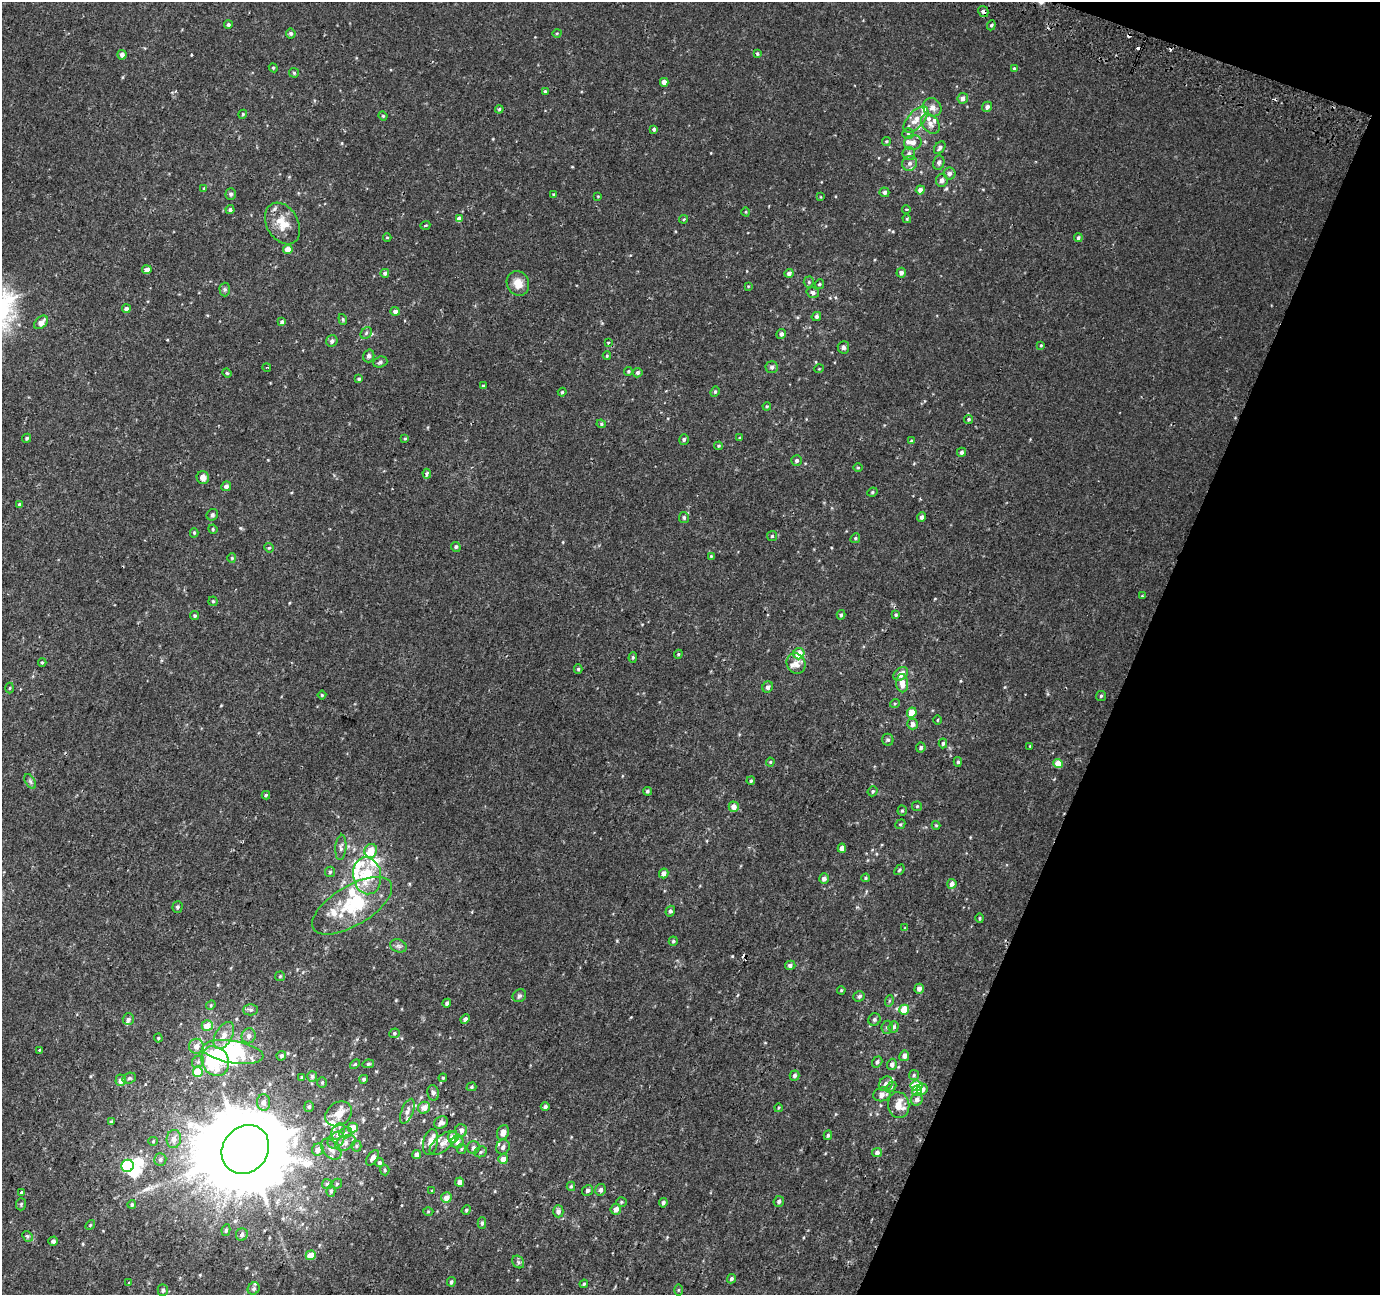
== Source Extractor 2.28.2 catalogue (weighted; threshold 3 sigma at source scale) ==
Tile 8 of 4 x 4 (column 4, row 2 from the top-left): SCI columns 4160-5537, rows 2901-4193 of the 5553 x 5736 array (HDU 1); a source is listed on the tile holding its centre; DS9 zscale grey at full resolution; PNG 1382 x 1297 px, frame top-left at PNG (2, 2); each listed source drawn as its Kron ellipse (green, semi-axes under 4 px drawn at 4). Shown black and unused: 19% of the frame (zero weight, under 2 of 3 exposures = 2% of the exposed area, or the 3 px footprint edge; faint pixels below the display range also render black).
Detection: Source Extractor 2.28.2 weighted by HDU 2 'WHT'; one run over the whole footprint, this tile lists its part. Background 0.00354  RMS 0.0031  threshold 0.0139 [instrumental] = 3 sigma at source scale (4.5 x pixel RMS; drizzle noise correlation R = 1.50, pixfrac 1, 0.0396/0.0396 arcsec/px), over >= 5 px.
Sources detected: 323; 5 inside a brighter object's white glare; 6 cosmic-ray / hot-pixel residue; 1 long thin detection or spike segment (spike, bleed or trail) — neither listed nor drawn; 20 inside a brighter listed object's ellipse — not listed separately; the other 291 listed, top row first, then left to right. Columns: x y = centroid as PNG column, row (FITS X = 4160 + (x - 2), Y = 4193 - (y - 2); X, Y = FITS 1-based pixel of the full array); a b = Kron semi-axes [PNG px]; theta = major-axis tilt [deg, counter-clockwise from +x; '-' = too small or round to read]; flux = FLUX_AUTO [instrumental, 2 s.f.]
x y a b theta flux
983 11 6 4 -59 1.1
228 25 4 4 - 0.58
991 25 5 4 - 0.42
291 33 5 5 - 0.63
557 33 5 3 - 0.29
757 54 4 3 - 0.32
122 55 5 4 - 1.2
273 68 4 4 - 0.33
1014 68 4 3 - 0.35
294 73 5 4 - 0.41
664 82 4 4 - 1.9
545 91 4 4 - 0.36
963 98 5 5 - 1.2
932 107 10 8 -43 1.7
987 107 5 5 - 0.9
499 109 4 3 - 0.34
243 114 4 3 - 0.25
383 116 4 4 - 0.3
916 120 16 8 47 3
930 124 11 8 -49 1.7
654 129 3 3 - 0.55
908 134 5 5 - 0.46
886 141 4 4 - 0.35
913 142 9 7 20 1.5
940 148 7 5 52 0.76
909 154 6 6 - 0.77
909 163 8 7 - 1.2
939 163 7 5 76 0.85
949 173 6 6 - 0.97
942 180 6 5 - 1.3
204 188 4 3 - 0.27
920 190 4 4 - 1.4
884 192 5 5 - 0.67
231 194 6 5 - 0.73
554 194 3 3 - 0.34
598 196 4 3 - 0.22
821 197 4 2 - 0.19
906 209 4 3 - 0.28
230 210 4 4 - 0.53
746 212 4 3 - 0.26
459 219 4 4 - 1.6
684 219 4 3 - 0.34
907 219 4 3 - 0.28
282 223 22 15 -60 5.7
425 225 5 3 - 0.38
387 237 4 3 - 0.24
1078 238 4 4 - 0.57
288 249 5 4 - 2.6
147 270 5 4 - 1.4
385 273 4 4 - 0.72
789 273 4 4 - 1.1
901 273 5 4 - 1
809 282 5 5 - 0.48
518 283 12 11 - 3.3
819 284 5 3 - 0.52
748 286 4 3 - 0.2
225 289 7 5 -89 0.49
813 292 6 5 - 0.79
126 309 4 4 - 0.95
395 311 4 4 - 1.1
816 316 5 4 - 0.68
343 319 5 4 - 0.4
41 322 8 5 42 2.1
282 322 4 4 - 0.84
366 333 6 5 - 0.63
781 334 5 4 - 0.92
332 341 6 5 - 0.89
608 343 3 3 - 0.64
1041 345 3 3 - 0.24
843 347 6 6 - 0.73
369 356 6 5 - 0.85
607 356 4 4 - 0.31
380 362 7 5 18 0.63
267 367 4 2 - 0.24
772 367 6 6 - 0.73
819 369 5 3 - 0.21
628 371 4 3 - 0.4
227 373 5 4 - 0.34
638 373 5 4 - 0.59
359 379 4 4 - 0.47
483 386 3 3 - 0.34
562 392 4 4 - 0.38
715 392 5 4 - 0.42
767 406 4 3 - 0.29
969 419 4 4 - 0.4
601 424 5 4 - 0.39
27 438 5 4 - 0.48
740 438 4 3 - 0.3
405 439 4 3 - 0.33
684 440 5 5 - 0.61
911 441 4 4 - 0.41
719 446 4 3 - 0.35
961 452 4 4 - 0.68
797 460 5 5 - 0.71
858 468 5 3 - 0.27
427 474 5 4 - 1.1
203 478 6 6 - 1.6
226 486 5 4 - 0.96
872 492 5 4 - 0.39
19 504 4 4 - 0.45
212 515 6 5 - 0.55
684 517 5 5 - 0.55
922 517 5 4 - 0.92
213 529 5 4 - 0.33
194 533 4 4 - 0.43
772 536 5 5 - 0.37
855 538 5 4 - 0.36
456 547 5 4 - 0.56
269 548 5 4 - 0.34
711 556 4 3 - 0.26
232 558 4 4 - 0.31
1142 596 3 2 - 0.4
213 601 4 4 - 0.4
841 615 5 4 - 0.46
896 615 4 4 - 0.41
195 616 4 4 - 0.46
678 654 4 4 - 0.35
799 654 5 5 - 5
633 657 5 4 - 0.4
42 662 4 4 - 0.37
796 664 10 9 - 2
578 669 5 4 - 0.43
901 674 8 5 41 2.5
902 683 9 6 -85 2.2
768 687 6 5 - 0.82
10 688 5 3 - 0.29
322 695 4 4 - 0.32
1101 696 5 5 - 0.42
895 703 5 3 - 0.29
912 713 5 4 - 4.4
938 720 5 3 - 0.28
913 724 5 5 - 1.5
888 740 6 5 - 0.57
943 743 5 4 - 0.57
1030 746 3 3 - 0.22
921 747 5 4 - 0.63
770 762 4 4 - 0.31
958 762 5 4 - 0.46
1058 764 5 4 - 3.9
30 781 8 4 -60 0.65
751 781 4 3 - 0.41
648 791 4 4 - 0.53
873 791 5 4 - 0.52
266 795 4 4 - 0.41
917 806 5 5 - 0.36
734 807 5 5 - 2.4
902 810 5 4 - 0.39
900 824 5 4 - 0.39
936 825 4 4 - 0.3
341 847 13 5 85 0.95
842 848 4 4 - 1.7
371 851 7 6 - 4.1
899 870 6 4 50 0.39
330 872 5 5 - 0.44
664 873 5 4 - 1.4
367 876 18 14 -81 12
824 878 5 5 - 1.3
866 878 4 3 - 0.39
952 884 5 4 - 1.3
352 906 45 19 31 16
177 907 6 5 - 0.66
670 911 5 4 - 0.69
979 918 5 3 - 0.29
905 928 4 4 - 0.26
673 941 4 4 - 0.47
398 946 8 6 -20 0.84
790 965 5 4 - 0.76
280 976 5 5 - 0.36
919 989 5 4 - 1.3
841 990 4 3 - 0.29
519 996 7 6 - 0.68
859 996 6 5 - 0.73
889 1001 5 3 - 0.32
447 1003 4 4 - 0.72
211 1005 5 4 - 0.34
251 1010 7 5 0 0.66
904 1010 5 5 - 6.5
128 1019 6 5 - 0.77
465 1019 5 4 - 0.72
874 1019 6 6 - 0.69
207 1026 5 5 - 3.4
887 1027 6 5 - 0.63
894 1027 6 5 - 0.85
394 1033 5 5 - 0.49
224 1036 15 8 60 2.7
249 1036 7 7 - 1.2
158 1038 4 4 - 0.34
196 1046 7 7 - 1.9
39 1050 3 2 - 0.29
233 1052 30 11 -9 23
281 1056 5 4 - 0.6
904 1056 5 5 - 1.3
215 1061 15 13 -61 24
198 1062 7 5 44 0.69
877 1062 6 4 54 0.7
355 1064 6 3 44 0.32
368 1064 5 4 - 0.51
892 1064 5 5 - 1.2
198 1072 5 5 - 8.2
914 1075 5 5 - 0.42
312 1076 5 5 - 0.7
794 1076 5 5 - 0.7
301 1077 4 3 - 0.22
129 1078 7 5 20 0.52
443 1078 4 4 - 0.32
364 1079 4 4 - 0.58
121 1080 6 5 - 1.6
322 1082 5 4 - 0.38
886 1084 8 6 52 1.2
916 1085 6 5 - 7
471 1087 5 4 - 0.47
891 1087 6 4 45 0.39
922 1089 6 5 - 1.8
917 1091 5 5 - 4.1
433 1093 8 6 -77 0.91
882 1094 9 7 15 1.8
917 1099 6 5 - 1.3
264 1102 8 6 88 1.6
899 1105 13 10 -81 4.8
309 1107 5 5 - 0.62
545 1107 4 4 - 0.69
424 1108 6 5 - 2.5
778 1108 4 3 - 0.25
407 1111 13 6 68 1.4
339 1114 14 11 38 3.8
111 1122 4 3 - 0.44
441 1123 7 6 - 1.1
353 1128 5 5 - 3.1
461 1130 6 5 - 1.4
338 1132 9 6 63 1.2
345 1133 7 5 20 0.64
503 1133 7 5 69 2
828 1135 5 4 - 0.46
453 1137 5 5 - 3.8
174 1139 9 7 83 1.8
336 1140 9 7 46 1.6
153 1141 5 4 - 0.31
430 1142 13 7 78 3.4
457 1142 6 6 - 1.4
345 1143 11 7 28 1.6
443 1143 16 8 39 2.5
356 1146 5 5 - 0.41
503 1147 7 6 - 1.3
473 1148 6 6 - 0.92
245 1149 26 22 51 6600
318 1149 6 5 - 1.9
331 1149 12 8 -46 1.8
461 1149 5 4 - 0.4
481 1152 6 5 - 0.53
877 1152 5 4 - 1.1
417 1154 4 4 - 1.5
373 1158 9 5 56 1.2
503 1159 5 5 - 2.5
160 1160 6 6 - 0.75
379 1163 4 4 - 0.64
128 1166 6 6 - 24
385 1170 5 4 - 0.43
460 1182 4 4 - 1.5
327 1184 5 5 - 0.49
337 1184 5 4 - 0.4
571 1186 5 4 - 0.38
587 1190 6 5 - 0.78
601 1190 6 5 - 0.66
331 1191 6 4 88 0.53
432 1191 4 4 - 0.26
21 1192 3 3 - 2.4
446 1198 5 5 - 2.2
779 1201 5 5 - 0.72
621 1202 5 4 - 0.35
663 1203 5 4 - 0.68
21 1204 6 5 - 0.45
132 1204 4 4 - 0.47
616 1209 5 5 - 1.8
466 1210 5 4 - 0.38
428 1211 5 3 - 0.26
558 1211 6 5 - 0.96
482 1223 5 4 - 0.53
90 1225 5 4 - 0.35
226 1230 6 4 80 0.57
242 1234 6 6 - 0.77
27 1236 6 4 -44 0.53
53 1241 5 4 - 0.91
311 1255 5 4 - 3.2
518 1262 7 5 -50 0.68
731 1279 5 4 - 0.48
451 1282 5 4 - 0.58
129 1283 4 3 - 0.26
584 1284 4 3 - 0.36
254 1288 6 5 - 0.69
163 1290 5 5 - 0.76
678 1290 5 3 - 0.27
Overlapping masked pixels (flux is a lower limit): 2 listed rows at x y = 983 11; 282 223